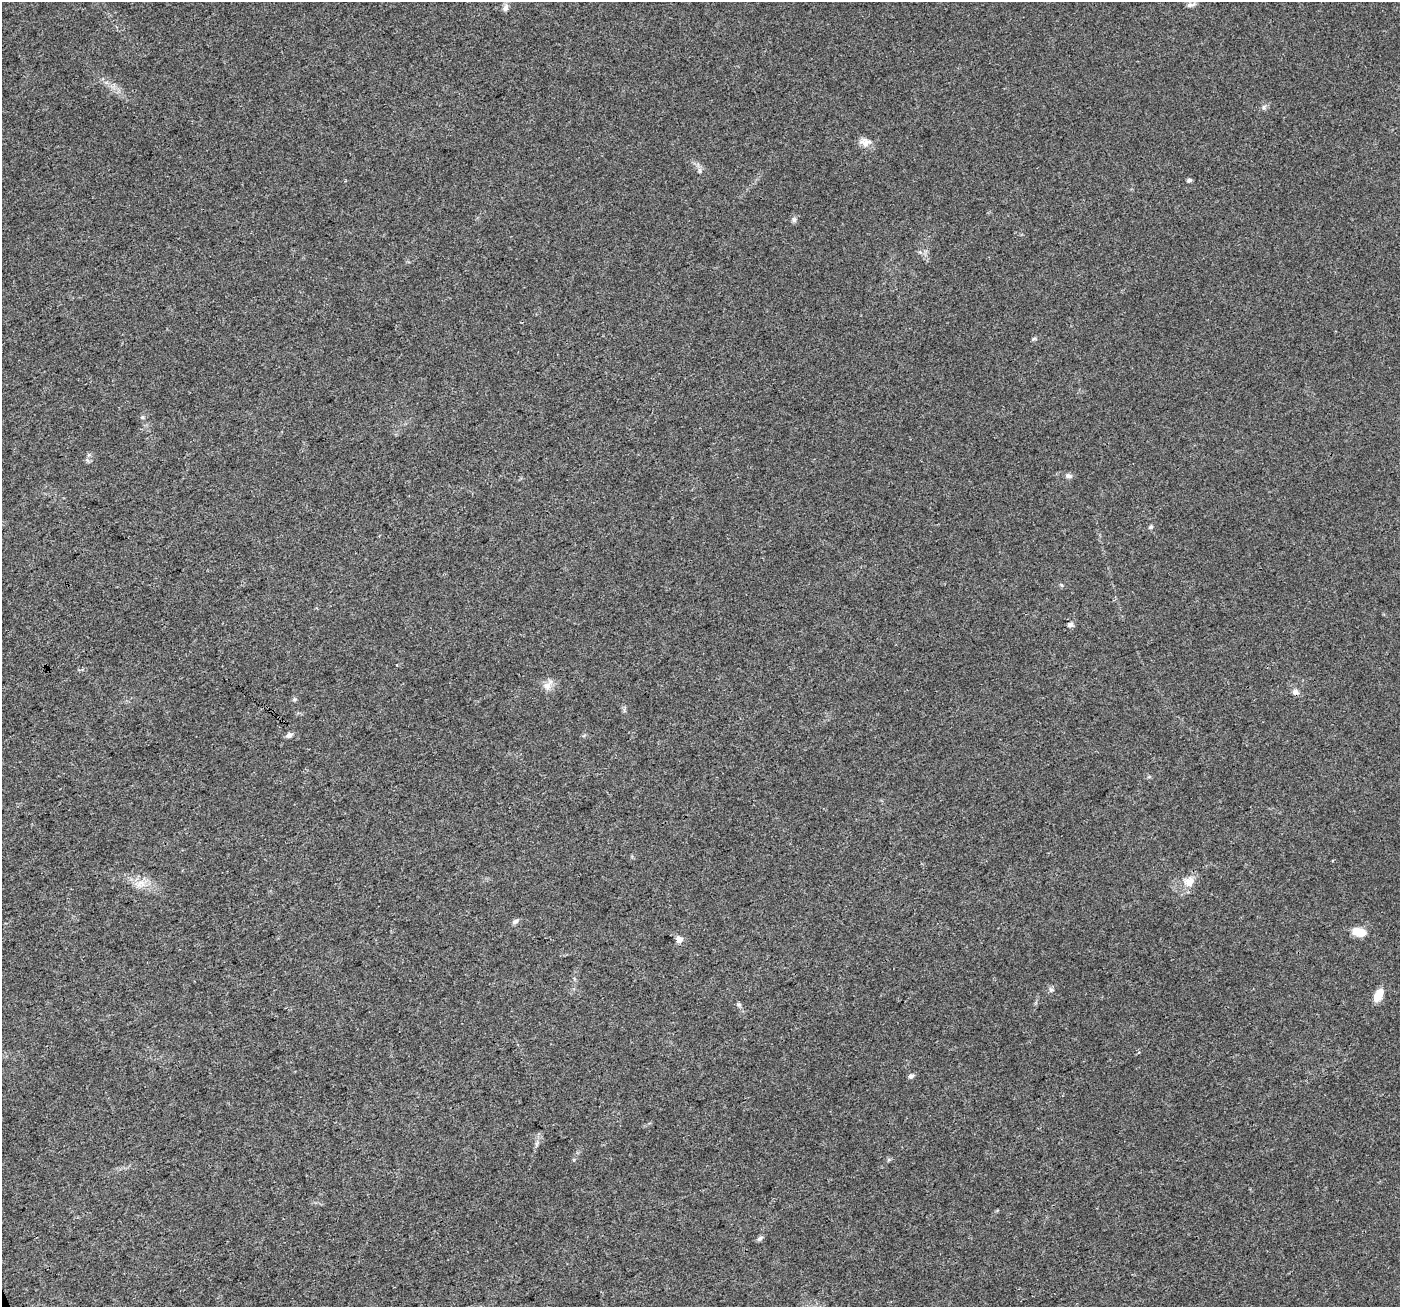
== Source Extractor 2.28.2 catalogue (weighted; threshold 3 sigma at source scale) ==
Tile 7 of 4 x 4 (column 3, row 2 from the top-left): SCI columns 2799-4196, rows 2753-4057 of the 5594 x 5446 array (HDU 1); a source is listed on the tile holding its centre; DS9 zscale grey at full resolution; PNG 1402 x 1309 px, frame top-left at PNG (2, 2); no overlay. Shown black and unused: <1% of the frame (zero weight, under 3 of 4 exposures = <1% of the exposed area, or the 3 px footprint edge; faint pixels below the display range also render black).
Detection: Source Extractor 2.28.2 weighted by HDU 2 'WHT'; one run over the whole footprint, this tile lists its part. Background 0.0402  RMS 0.0038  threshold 0.0172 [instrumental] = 3 sigma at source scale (4.5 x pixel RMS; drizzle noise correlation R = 1.50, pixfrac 1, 0.0396/0.0396 arcsec/px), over >= 5 px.
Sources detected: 28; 1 inside a brighter object's white glare — not listed; the other 27 listed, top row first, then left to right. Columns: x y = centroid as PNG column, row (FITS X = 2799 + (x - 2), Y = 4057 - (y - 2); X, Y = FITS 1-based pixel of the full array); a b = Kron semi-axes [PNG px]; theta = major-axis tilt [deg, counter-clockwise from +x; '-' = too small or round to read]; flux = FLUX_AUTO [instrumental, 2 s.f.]
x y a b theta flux
1191 5 14 5 16 1.3
505 8 11 7 71 1.7
1264 107 7 4 -90 0.71
865 142 17 10 -2 2.9
700 171 7 4 -90 0.74
1189 180 5 4 - 1.1
794 220 7 6 - 0.91
1034 339 7 4 31 0.57
142 417 6 4 -43 0.5
1068 476 8 6 -5 1.2
1151 527 6 5 - 0.72
1061 585 6 4 -70 0.47
1070 624 7 6 - 1.2
548 685 17 8 52 2.8
1295 692 8 8 - 1.5
295 699 6 4 18 0.55
289 735 7 6 - 1.4
1189 882 15 13 39 4.6
140 884 15 10 27 3.8
515 921 8 6 39 1.2
1358 932 15 9 -14 6.2
679 939 5 5 - 3.4
1051 990 8 6 -31 0.9
1377 996 11 10 - 4
739 1005 6 5 - 0.68
911 1076 6 5 - 1.1
760 1238 9 5 38 0.94